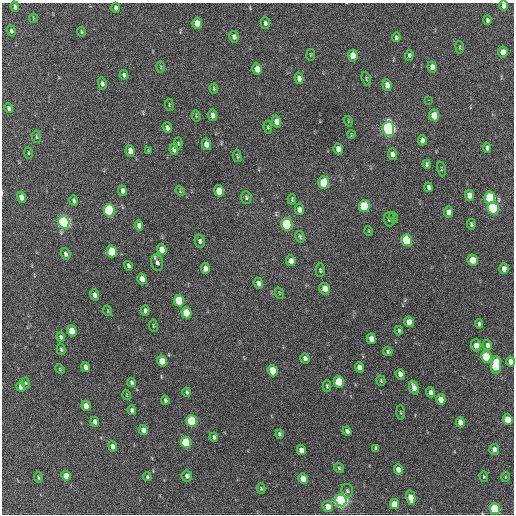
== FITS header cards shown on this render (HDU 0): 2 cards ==
NAXIS1  =                  512 / Axis length
NAXIS2  =                  512 / Axis length

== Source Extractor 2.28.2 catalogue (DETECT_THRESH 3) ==
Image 512 x 512 px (HDU 0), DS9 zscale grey, 1 PNG px = 1 image px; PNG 516 x 516 px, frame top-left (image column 1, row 512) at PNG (2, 3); each listed source drawn as its Kron ellipse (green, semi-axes under 4 px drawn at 4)
Background 511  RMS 14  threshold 43.4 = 3 sigma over >= 5 px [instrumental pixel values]
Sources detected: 161; all 161 listed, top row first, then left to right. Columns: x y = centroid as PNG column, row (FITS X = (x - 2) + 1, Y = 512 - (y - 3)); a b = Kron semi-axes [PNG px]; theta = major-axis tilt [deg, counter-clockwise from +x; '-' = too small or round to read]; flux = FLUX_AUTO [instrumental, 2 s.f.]
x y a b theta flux
504 6 5 4 - 3400
15 7 5 4 - 3500
116 8 5 4 - 2800
33 18 4 3 - 650
487 20 4 3 - 2400
197 23 6 4 -84 12000
265 23 6 4 -87 2300
11 31 5 4 - 1800
81 32 5 3 - 1200
234 37 5 4 - 3200
396 37 5 4 - 1900
460 47 6 3 -82 1000
503 52 5 4 - 8400
311 55 6 3 81 930
409 55 5 4 - 2100
353 56 6 5 - 14000
161 67 6 4 -90 1100
432 67 5 4 - 5800
257 69 5 4 - 9400
124 75 5 3 - 2400
299 78 5 4 - 4400
366 79 7 4 -71 1500
102 84 6 4 -75 2300
387 85 6 4 -83 5500
214 89 5 3 - 1200
428 100 3 2 - 3700
169 105 6 3 -83 1000
9 108 5 3 - 2600
213 115 6 4 -83 5500
434 115 6 5 - 23000
196 116 5 4 - 1100
276 121 6 4 -76 8100
348 121 5 3 - 830
268 127 6 4 -81 1400
167 128 5 4 - 4400
388 129 7 5 -86 290000
351 134 4 2 - 910
36 137 6 3 -81 1200
422 140 5 4 - 3500
178 143 6 4 -87 1400
206 144 6 4 -76 9100
487 148 5 4 - 3200
174 149 5 4 - 4500
338 149 5 4 - 6200
130 151 6 4 -82 7700
148 151 4 3 - 940
28 153 5 3 - 900
392 154 6 4 -84 4700
237 156 6 3 -74 1400
427 164 4 3 - 1800
441 169 7 3 -78 1000
323 183 6 5 - 32000
429 187 5 4 - 2900
122 191 5 4 - 4000
180 191 5 4 - 1100
219 191 6 5 - 19000
469 195 5 4 - 7800
22 197 5 4 - 10000
246 197 6 5 - 2000
490 198 6 5 - 59000
292 199 5 3 - 1400
74 201 5 3 - 2500
364 206 6 5 - 49000
493 208 6 5 - 80000
300 209 5 4 - 5400
109 210 6 5 - 130000
448 212 5 4 - 6800
393 217 5 3 - 870
389 219 7 5 -88 2500
64 222 6 5 - 210000
287 224 6 5 - 93000
471 224 5 3 - 1700
139 225 5 4 - 4600
369 231 5 3 - 740
300 237 6 4 -78 1700
407 240 6 5 - 73000
200 241 7 5 -78 2600
162 250 6 4 -71 11000
112 251 6 5 - 36000
65 254 6 4 -73 2600
472 260 5 5 - 19000
291 261 5 5 - 5500
157 263 8 5 -77 3400
128 266 5 3 - 2500
205 268 5 4 - 6100
504 269 5 4 - 6900
320 270 7 4 -89 1700
142 279 5 4 - 9100
258 283 6 4 -68 4500
325 289 6 5 - 10000
279 293 6 3 -72 910
94 295 6 4 -71 4300
179 301 6 5 - 39000
108 311 5 3 - 790
145 311 5 4 - 2900
186 313 6 5 - 27000
409 322 5 4 - 8700
479 324 5 4 - 2400
153 326 6 3 -82 940
72 331 5 4 - 18000
399 331 4 3 - 1400
61 337 4 4 - 2600
371 339 5 4 - 8900
476 345 6 5 - 6500
487 345 5 4 - 4000
61 349 6 4 -73 1500
388 352 5 4 - 1700
486 357 6 5 - 53000
305 358 5 4 - 3500
162 361 5 4 - 19000
510 362 5 4 - 5800
496 365 9 5 87 58000
85 367 5 4 - 5800
359 367 5 4 - 6800
60 369 5 4 - 950
273 371 6 5 - 27000
400 374 5 4 - 6700
381 381 5 4 - 1400
131 382 4 3 - 2000
339 382 6 5 - 40000
26 383 5 4 - 1100
327 386 5 3 - 1600
21 387 5 4 - 7200
414 388 7 4 -69 6700
187 392 4 3 - 1700
431 392 5 4 - 4900
127 395 5 3 - 710
165 400 4 3 - 2200
441 400 5 4 - 11000
86 406 5 4 - 11000
132 410 5 4 - 2400
400 412 7 3 -89 1200
508 419 5 5 - 19000
192 421 6 5 - 80000
95 422 5 4 - 4200
460 422 5 4 - 7800
143 430 5 4 - 6100
347 431 4 4 - 3400
279 434 4 3 - 1500
214 437 5 4 - 2200
186 442 6 5 - 60000
113 446 5 4 - 5200
376 448 4 3 - 1500
494 449 5 5 - 5300
301 450 5 4 - 7400
339 468 5 5 - 1500
398 469 5 4 - 8100
66 476 5 4 - 10000
187 476 5 5 - 2900
38 477 5 3 - 1200
147 477 4 3 - 1600
484 477 5 4 - 1200
505 477 5 3 - 900
303 479 5 4 - 12000
261 488 5 4 - 1300
347 491 7 6 - 2200
411 498 7 4 -76 12000
341 500 6 5 - 330000
394 504 5 4 - 17000
327 507 5 5 - 9600
495 509 5 5 - 76000
At the frame edge (FLAGS 8, measured only in part): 2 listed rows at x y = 504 6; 510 362